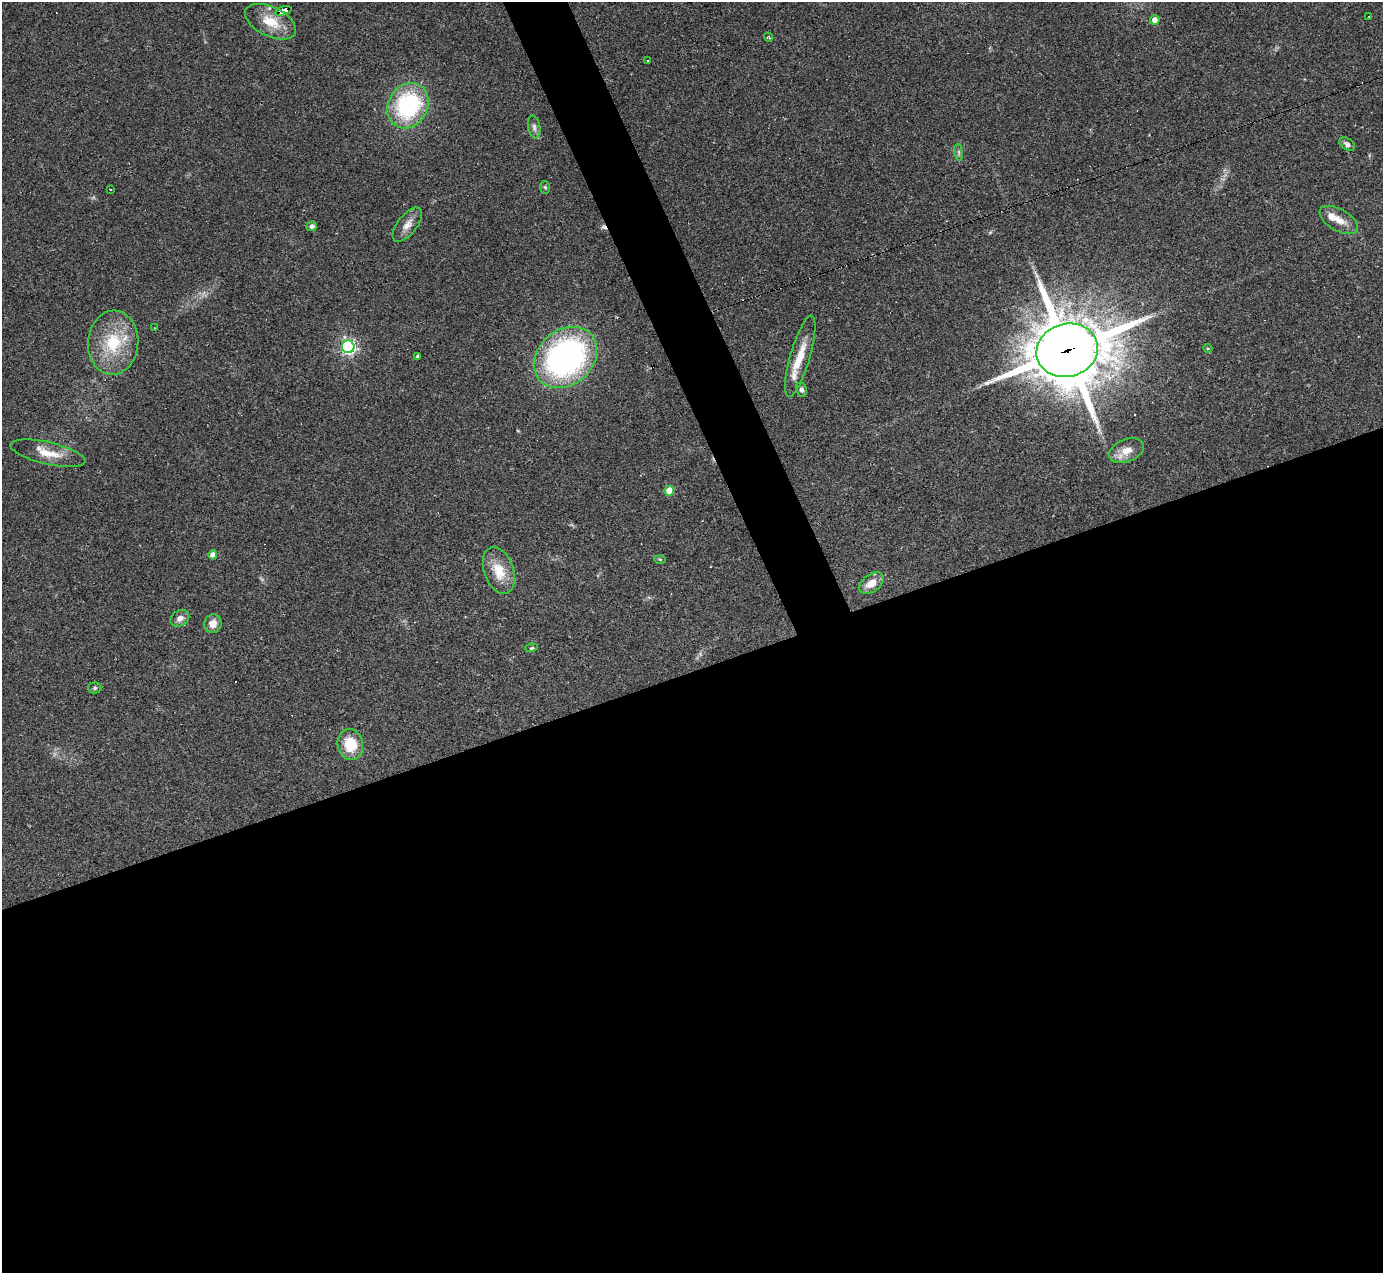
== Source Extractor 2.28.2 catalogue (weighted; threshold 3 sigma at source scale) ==
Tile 15 of 4 x 4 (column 3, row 4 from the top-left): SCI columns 2761-4141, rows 277-1547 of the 5521 x 5508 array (HDU 1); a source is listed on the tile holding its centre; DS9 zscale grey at full resolution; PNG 1385 x 1275 px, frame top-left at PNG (2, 2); each listed source drawn as its Kron ellipse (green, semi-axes under 4 px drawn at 4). Shown black and unused: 50% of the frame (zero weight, under 2 of 3 exposures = <1% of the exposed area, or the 3 px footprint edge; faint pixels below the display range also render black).
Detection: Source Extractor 2.28.2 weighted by HDU 2 'WHT'; one run over the whole footprint, this tile lists its part. Background 0.0849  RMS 0.0059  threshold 0.0267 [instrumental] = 3 sigma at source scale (4.5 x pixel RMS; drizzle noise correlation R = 1.50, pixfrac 1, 0.05/0.05 arcsec/px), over >= 5 px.
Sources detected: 45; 5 cosmic-ray / hot-pixel residue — neither listed nor drawn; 4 inside a brighter listed object's ellipse — not listed separately; the other 36 listed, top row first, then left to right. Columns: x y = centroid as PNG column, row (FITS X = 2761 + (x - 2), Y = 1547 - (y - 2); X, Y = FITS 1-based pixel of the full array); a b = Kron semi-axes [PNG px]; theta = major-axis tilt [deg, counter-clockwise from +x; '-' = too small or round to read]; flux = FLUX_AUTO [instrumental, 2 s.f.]
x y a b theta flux
283 11 8 4 18 70
1369 17 2 2 - 0.37
1155 20 5 4 - 4.2
271 22 27 14 -26 15
768 37 4 4 - 0.77
647 61 3 2 - 0.52
408 106 23 19 60 69
534 127 11 6 -80 2.3
1347 144 9 5 -34 2.1
959 152 8 4 -81 1.3
545 187 6 5 - 1
110 189 3 3 - 1.4
1339 220 21 10 -29 7.5
407 225 20 9 52 5.6
312 226 5 4 - 1.6
154 328 2 2 - 0.52
113 343 32 25 86 31
348 347 6 6 - 160
1208 348 5 4 - 0.67
1067 350 31 26 17 4200
418 356 3 3 - 0.97
800 356 42 10 74 14
565 357 34 27 41 170
802 390 7 5 -79 1.9
1126 451 18 11 22 7.8
48 453 38 11 -13 12
669 491 5 5 - 12
213 555 4 4 - 4.6
660 559 6 4 -3 0.67
499 571 24 14 -71 15
871 583 14 8 36 7.4
180 618 10 7 31 3.2
213 624 9 8 - 5.8
531 648 6 4 16 0.81
95 688 6 5 - 1
350 744 15 12 -76 16
Overlapping masked pixels (flux is a lower limit): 3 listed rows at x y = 283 11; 271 22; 1067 350